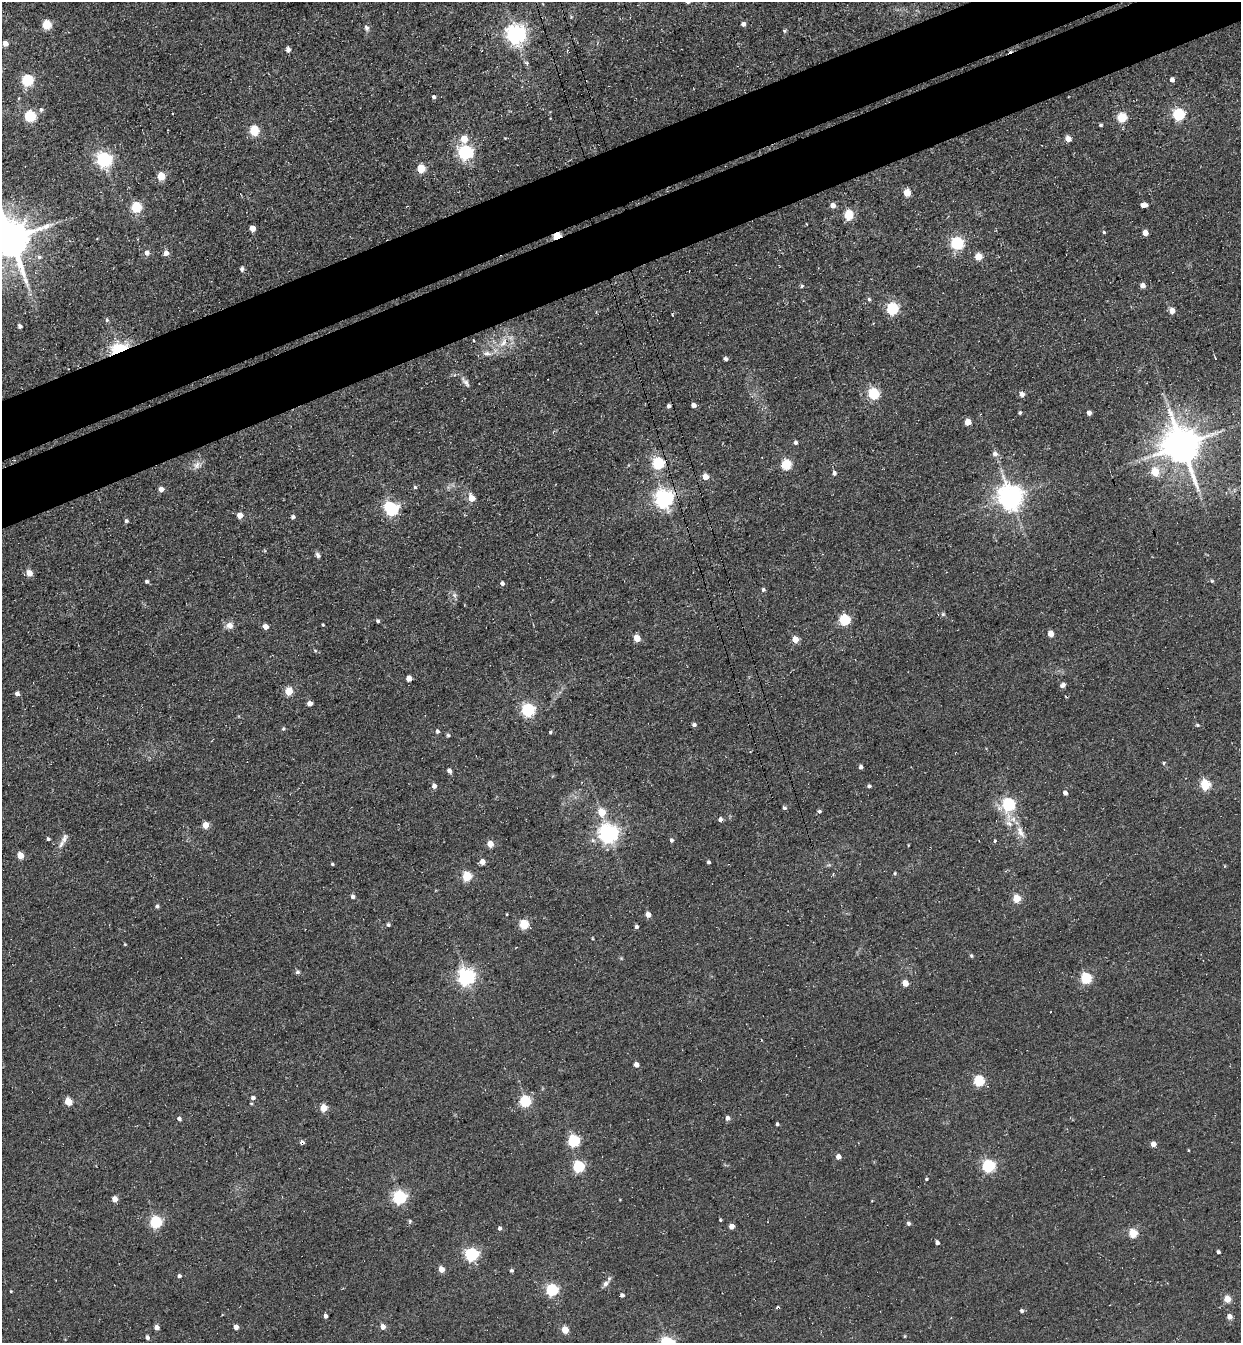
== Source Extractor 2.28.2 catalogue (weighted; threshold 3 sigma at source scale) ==
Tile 10 of 4 x 4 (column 2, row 3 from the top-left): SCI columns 1551-2789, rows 1406-2746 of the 5451 x 5491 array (HDU 1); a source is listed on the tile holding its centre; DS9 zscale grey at full resolution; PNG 1243 x 1345 px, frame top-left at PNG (2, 2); no overlay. Shown black and unused: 8% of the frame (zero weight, under 3 of 4 exposures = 7% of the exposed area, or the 3 px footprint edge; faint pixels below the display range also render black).
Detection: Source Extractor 2.28.2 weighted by HDU 2 'WHT'; one run over the whole footprint, this tile lists its part. Background 0.0858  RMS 0.014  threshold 0.0635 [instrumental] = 3 sigma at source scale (4.5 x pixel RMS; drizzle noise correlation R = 1.50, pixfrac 1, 0.05/0.05 arcsec/px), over >= 5 px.
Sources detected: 198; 4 cosmic-ray / hot-pixel residue — not listed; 2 inside a brighter listed object's ellipse — not listed separately; the other 192 listed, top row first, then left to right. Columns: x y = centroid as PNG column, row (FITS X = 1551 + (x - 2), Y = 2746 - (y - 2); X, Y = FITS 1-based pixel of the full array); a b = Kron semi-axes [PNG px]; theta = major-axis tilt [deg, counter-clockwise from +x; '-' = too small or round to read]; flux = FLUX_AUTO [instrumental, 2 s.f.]
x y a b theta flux
571 17 4 3 - 1.4
46 24 5 5 - 73
743 24 5 4 - 5.6
366 28 8 6 -65 4
784 31 5 4 - 2.3
516 34 7 7 - 830
5 43 5 4 - 12
288 50 5 4 - 6.1
527 63 7 5 -31 3
1172 79 4 4 - 5.7
27 80 6 6 - 130
433 97 4 4 - 3.3
41 109 6 4 89 2.8
1178 114 6 5 - 190
30 116 5 5 - 120
1122 117 5 5 - 86
1100 125 4 4 - 1.8
254 130 5 5 - 73
464 139 5 5 - 27
1068 139 5 5 - 15
465 152 6 6 - 340
104 159 6 6 - 410
421 168 5 5 - 49
161 176 5 5 - 38
907 193 5 5 - 41
833 205 5 4 - 10
1144 205 7 4 -2 8
136 207 5 5 - 110
848 215 5 5 - 83
807 224 4 2 - 0.91
252 228 5 4 - 18
1104 232 4 4 - 1.8
1145 233 5 5 - 9.8
557 236 5 3 - 59
10 239 12 11 - 5300
957 243 6 5 - 220
147 252 6 6 - 6.3
166 253 7 6 - 7.6
39 257 6 6 - 3.5
978 257 5 5 - 37
242 269 6 5 - 3
1143 285 5 5 - 6.1
802 286 5 4 - 2
869 299 5 4 - 2.3
892 309 6 5 - 180
1172 311 5 4 - 14
107 320 5 5 - 2.4
20 326 5 4 - 4.3
473 340 3 2 - 1.2
503 342 17 7 60 15
120 349 7 5 17 400
487 353 12 7 -3 7.8
725 359 4 4 - 3.6
465 382 17 6 -53 6.7
873 394 5 5 - 140
1022 394 5 5 - 7.9
693 405 4 4 - 7.3
1020 413 3 3 - 2.7
1089 413 5 4 - 5.9
968 422 5 4 - 25
795 442 4 4 - 4.5
1182 445 11 10 - 4600
995 454 7 7 - 5.8
658 463 6 6 - 150
786 464 5 5 - 100
197 465 14 9 20 9.1
1155 472 6 5 - 44
834 473 6 5 - 3.5
705 477 5 4 - 20
415 487 5 5 - 2.4
161 489 4 4 - 12
1010 497 8 7 - 1500
472 498 6 5 - 23
664 498 7 7 - 660
391 509 8 6 -38 280
240 515 4 4 - 17
293 517 5 4 - 3.8
126 521 5 5 - 2.9
318 555 8 5 -63 3.9
29 573 7 6 - 10
147 581 4 4 - 2.9
1212 581 5 4 - 1.7
502 583 4 4 - 3.9
763 590 5 4 - 3
454 595 6 6 - 3.8
943 614 5 5 - 2.2
844 620 5 5 - 130
378 621 5 4 - 2.6
229 625 11 9 -9 8.3
323 625 3 2 - 1.5
265 627 4 4 - 14
1051 633 5 4 - 18
637 638 5 4 - 25
795 639 5 4 - 21
315 650 5 3 - 1.8
409 678 4 4 - 13
1062 685 6 5 - 5.2
289 691 5 5 - 42
17 694 5 4 - 5.2
310 703 5 4 - 7.1
528 710 6 6 - 240
694 725 5 4 - 3.8
1197 725 5 4 - 2
283 729 5 4 - 2
437 731 5 5 - 3.2
550 732 5 3 - 1.5
448 735 5 4 - 2.2
1164 763 5 4 - 2.1
861 767 4 3 - 5
449 771 4 4 - 6.4
1205 785 5 5 - 90
434 786 5 4 - 6.2
869 786 4 4 - 3.5
1065 793 4 4 - 6.8
1008 804 6 6 - 220
784 808 4 4 - 3.1
819 811 4 4 - 2.8
602 812 6 5 - 36
720 819 5 4 - 5.3
1009 823 11 7 -30 7
205 825 5 4 - 24
1020 832 19 8 -64 14
608 834 7 7 - 770
64 838 15 7 70 6.9
48 839 4 4 - 2.2
671 840 5 4 - 3.8
995 841 4 3 - 1.7
490 844 4 4 - 23
20 855 5 4 - 27
482 862 5 4 - 10
709 862 4 4 - 2.1
332 864 4 3 - 2.2
1225 866 5 3 - 1.1
895 873 4 4 - 1.8
467 876 5 5 - 79
353 896 5 4 - 4.5
1017 898 5 5 - 46
157 906 4 4 - 3.3
648 915 4 4 - 12
524 924 5 5 - 81
388 925 4 4 - 2.9
636 926 4 4 - 3.8
125 944 3 3 - 1.2
971 956 5 4 - 1.9
297 972 5 5 - 3.3
466 977 6 6 - 560
1086 978 5 5 - 110
905 983 4 4 - 23
636 1065 4 4 - 10
979 1080 5 5 - 110
253 1098 5 5 - 5.8
68 1101 5 5 - 41
525 1101 5 5 - 150
323 1108 5 5 - 35
727 1118 5 5 - 5.4
179 1119 5 4 - 3.4
777 1124 4 3 - 2.8
573 1140 5 5 - 160
1153 1144 4 4 - 12
838 1157 4 4 - 11
578 1166 5 5 - 140
988 1166 5 5 - 220
926 1179 4 3 - 1.9
399 1197 6 6 - 280
114 1199 4 4 - 13
720 1220 3 3 - 1.6
410 1221 5 5 - 2.1
156 1222 5 5 - 170
908 1223 4 4 - 3.6
731 1226 4 4 - 13
499 1228 4 4 - 4.1
1133 1233 5 5 - 61
937 1243 4 3 - 4.5
1218 1252 4 3 - 2.4
471 1254 5 5 - 270
441 1269 4 4 - 15
511 1271 3 3 - 3
179 1276 4 4 - 3.5
606 1284 9 7 50 6.3
552 1290 5 5 - 190
11 1291 4 3 - 1.1
622 1295 4 4 - 4.7
1227 1299 5 4 - 34
1022 1311 4 4 - 3
325 1316 4 4 - 4.4
1229 1316 4 4 - 10
157 1327 4 4 - 7.7
236 1327 4 4 - 10
383 1327 4 4 - 12
565 1330 5 4 - 32
905 1336 5 3 - 1.3
147 1337 4 4 - 5.8
Overlapping masked pixels (flux is a lower limit): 4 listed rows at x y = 557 236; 120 349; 658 463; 664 498
Isophote crosses this tile's border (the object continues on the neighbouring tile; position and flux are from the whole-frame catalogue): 1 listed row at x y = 10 239